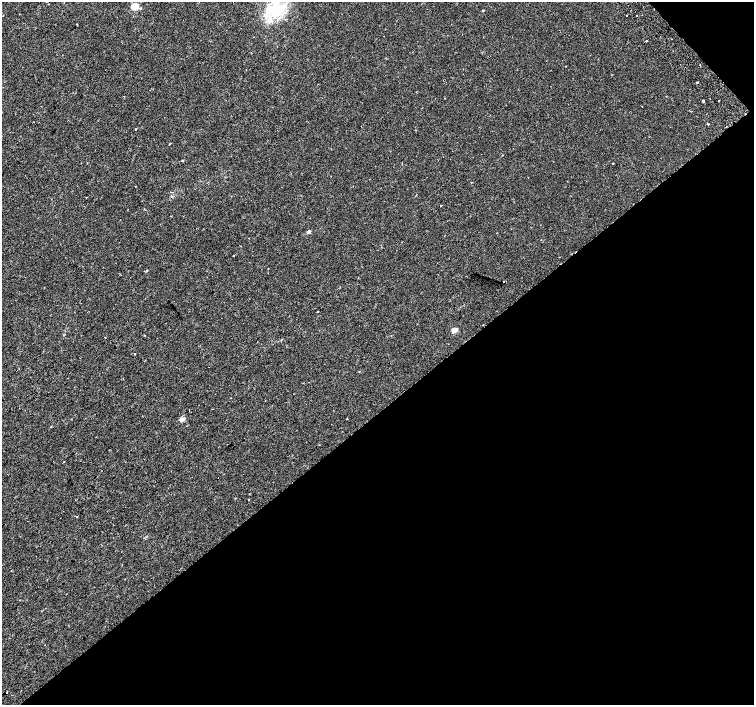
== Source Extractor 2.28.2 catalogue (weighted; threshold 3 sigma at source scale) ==
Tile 12 of 4 x 4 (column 4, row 3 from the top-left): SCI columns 4562-6064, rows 1658-3062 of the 6109 x 6061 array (HDU 1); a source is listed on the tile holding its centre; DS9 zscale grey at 2 x 2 block average (1 PNG px = mean of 2 x 2 image px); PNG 756 x 707 px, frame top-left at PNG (2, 2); no overlay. Shown black and unused: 43% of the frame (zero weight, under 2 of 3 exposures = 3% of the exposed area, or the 3 px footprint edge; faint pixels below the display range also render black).
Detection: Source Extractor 2.28.2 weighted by HDU 2 'WHT'; one run over the whole footprint, this tile lists its part. Background 0.0152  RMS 0.0034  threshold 0.0152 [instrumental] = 3 sigma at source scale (4.5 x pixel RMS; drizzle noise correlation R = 1.50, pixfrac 1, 0.0396/0.0396 arcsec/px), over >= 5 px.
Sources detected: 38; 2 cosmic-ray / hot-pixel residue — not listed; the other 36 listed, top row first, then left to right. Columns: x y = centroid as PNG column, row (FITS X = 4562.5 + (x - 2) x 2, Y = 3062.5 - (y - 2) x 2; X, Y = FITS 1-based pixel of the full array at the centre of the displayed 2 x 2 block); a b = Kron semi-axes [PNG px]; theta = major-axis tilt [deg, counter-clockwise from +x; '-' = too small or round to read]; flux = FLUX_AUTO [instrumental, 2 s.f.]
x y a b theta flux
48 4 2 2 - 0.31
135 6 3 3 - 29
276 9 19 13 30 31
483 10 2 2 - 0.73
626 15 2 2 - 0.79
636 15 2 2 - 9.7
77 24 2 2 - 0.76
646 40 2 2 - 7.6
697 83 2 2 - 1.4
703 101 2 2 - 7
719 101 2 2 - 0.5
708 124 2 2 - 2.5
136 129 2 2 - 0.73
170 144 2 2 - 0.63
182 161 2 2 - 0.69
613 163 2 2 - 0.47
471 182 2 2 - 1.1
135 186 2 2 - 0.26
441 205 2 2 - 0.55
309 232 3 3 - 2.5
402 242 2 2 - 0.53
234 255 2 2 - 0.6
268 269 2 2 - 0.3
147 270 3 2 - 0.42
504 281 2 2 - 1.9
454 330 3 3 - 13
144 335 2 2 - 0.39
105 337 2 2 - 1.5
135 354 2 2 - 0.38
359 371 2 2 - 0.58
182 419 3 2 - 8.9
346 419 2 2 - 1.5
248 500 2 2 - 0.39
76 517 2 2 - 1
20 600 2 2 - 0.35
6 693 2 2 - 0.71
Isophote crosses this tile's border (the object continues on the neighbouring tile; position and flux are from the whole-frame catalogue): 1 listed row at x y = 276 9
Diffuse or blended objects may show on this block-average render without a row.